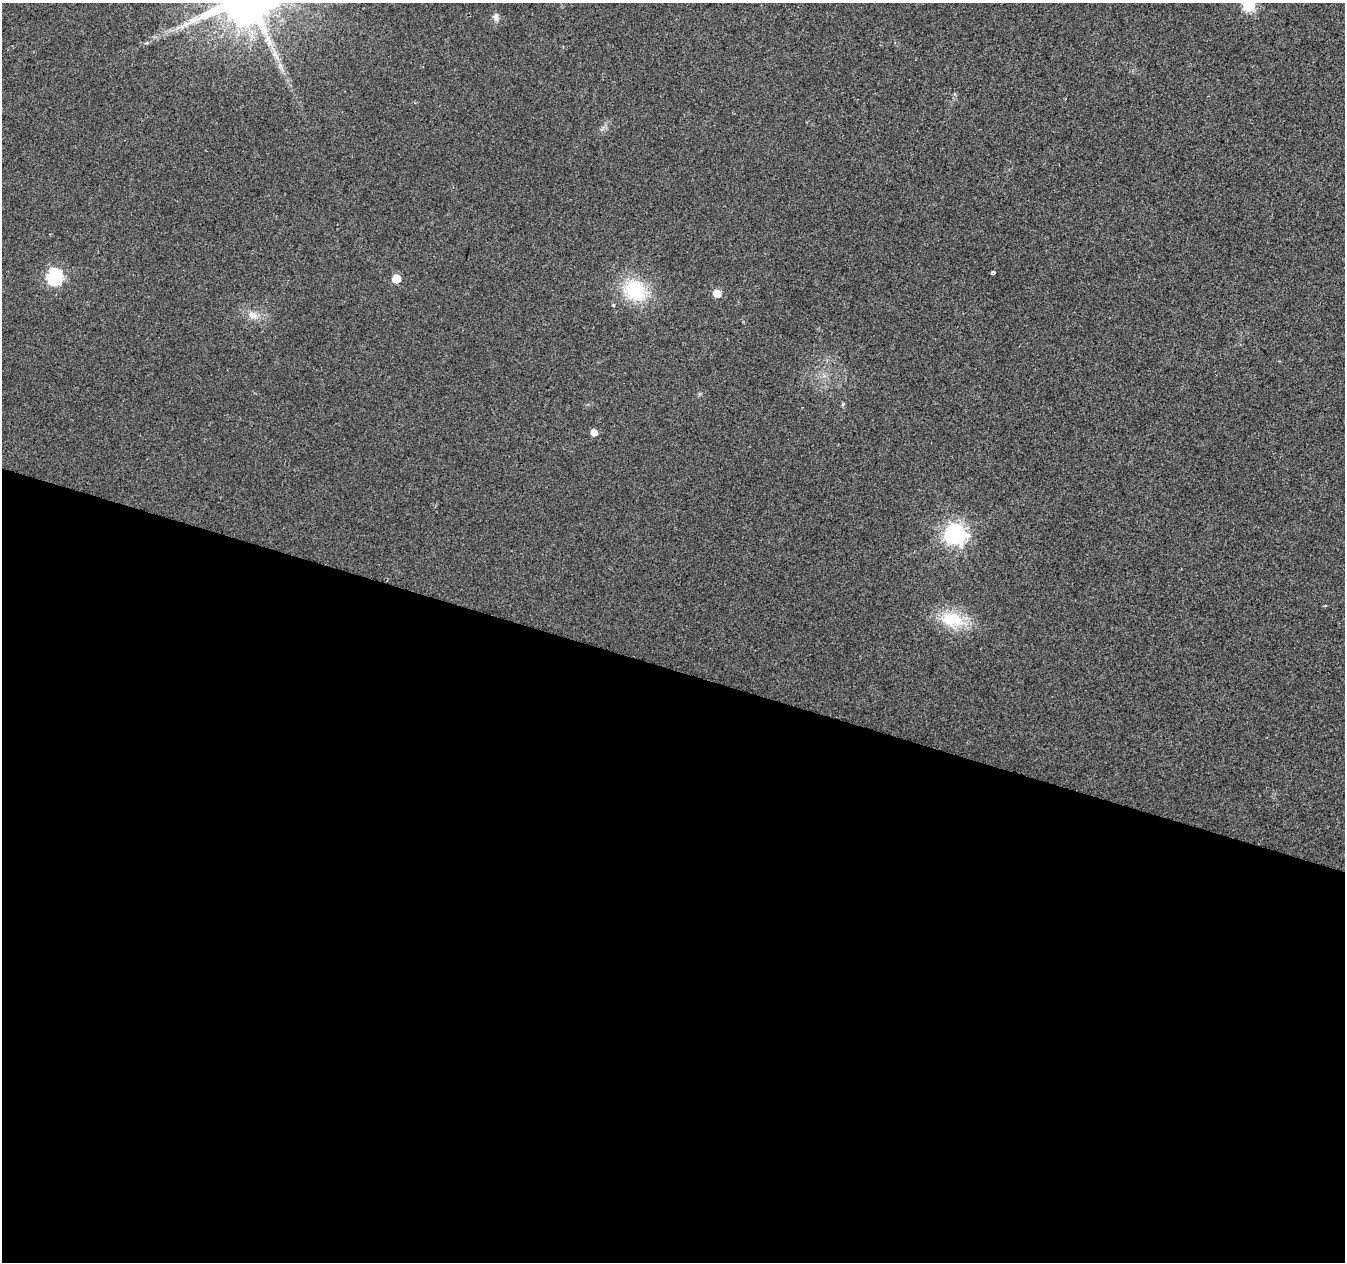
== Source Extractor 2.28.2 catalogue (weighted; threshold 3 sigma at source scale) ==
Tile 14 of 4 x 4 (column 2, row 4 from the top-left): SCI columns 1344-2686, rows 217-1476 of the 5380 x 5537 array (HDU 1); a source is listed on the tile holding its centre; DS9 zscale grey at full resolution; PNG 1347 x 1264 px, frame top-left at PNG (2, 3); no overlay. Shown black and unused: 47% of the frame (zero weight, under 2 of 3 exposures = <1% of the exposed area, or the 3 px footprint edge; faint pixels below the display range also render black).
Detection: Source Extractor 2.28.2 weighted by HDU 2 'WHT'; one run over the whole footprint, this tile lists its part. Background 0.0263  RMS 0.0056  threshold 0.0254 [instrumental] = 3 sigma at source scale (4.5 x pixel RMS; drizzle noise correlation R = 1.50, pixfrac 1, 0.0396/0.0396 arcsec/px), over >= 5 px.
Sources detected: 16; all 16 listed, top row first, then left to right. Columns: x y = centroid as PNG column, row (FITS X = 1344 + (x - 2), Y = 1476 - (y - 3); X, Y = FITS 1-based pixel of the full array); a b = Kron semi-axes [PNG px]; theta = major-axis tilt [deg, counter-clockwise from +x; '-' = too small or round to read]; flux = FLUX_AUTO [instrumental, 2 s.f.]
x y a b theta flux
1249 5 6 6 - 58
496 17 10 6 -76 2.5
184 25 15 5 25 3.7
281 66 7 4 72 1.3
992 273 5 3 - 8.7
54 277 7 7 - 110
396 279 6 5 - 11
635 291 26 22 -30 31
717 293 6 5 - 8.6
614 305 3 3 - 1.9
252 315 14 8 -16 4.5
843 404 5 5 - 0.77
594 432 5 5 - 4.3
955 534 8 8 - 300
1325 606 3 3 - 0.71
952 619 34 19 -10 21
Isophote crosses this tile's border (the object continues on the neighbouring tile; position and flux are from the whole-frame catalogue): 1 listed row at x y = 1249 5